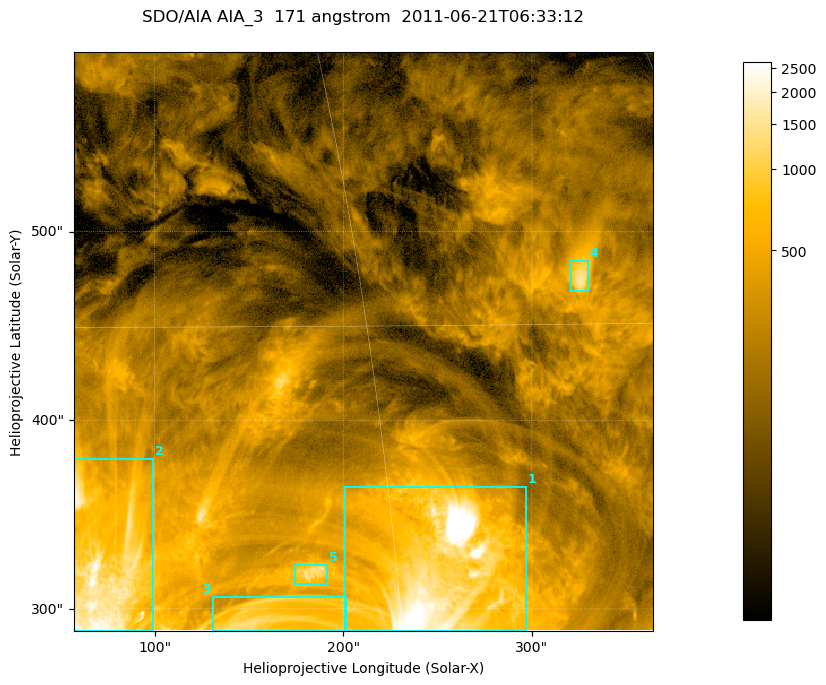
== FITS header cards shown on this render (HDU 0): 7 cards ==
TELESCOP= 'SDO/AIA '
INSTRUME= 'AIA_3   '
WAVELNTH=                  171
WAVEUNIT= 'angstrom'
DATE-OBS= '2011-06-21T06:33:12.34'
CTYPE1  = 'HPLN-TAN'
CTYPE2  = 'HPLT-TAN'

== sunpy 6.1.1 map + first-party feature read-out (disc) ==
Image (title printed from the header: SDO/AIA AIA_3  171 angstrom  2011-06-21T06:33:12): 512 x 512 px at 0.599 arcsec/px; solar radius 944 arcsec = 1575 px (partial field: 3.4% of the solar disc is inside the frame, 100% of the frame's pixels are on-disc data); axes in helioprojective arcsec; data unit not stated in the header (colour bar unlabelled)
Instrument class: DISC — disc imager (sunpy class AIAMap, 171 A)
Bright regions (active regions / flare kernels): reference = the on-disc median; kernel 5 px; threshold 5 sigma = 636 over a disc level ~205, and >= 1.15x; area >= 262 px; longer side >= 6 px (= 3.6 arcsec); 5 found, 5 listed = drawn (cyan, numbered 1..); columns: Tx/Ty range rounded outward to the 2 arcsec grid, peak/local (2 s.f.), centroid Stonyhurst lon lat
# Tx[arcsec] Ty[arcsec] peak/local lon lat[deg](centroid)
1 200..298 288..366 29 +17 +21
2 56..100 288..380 15 +5 +21
3 130..202 288..308 6.6 +10 +20
4 320..330 468..486 7.9 +24 +32
5 174..192 312..324 6.7 +12 +21